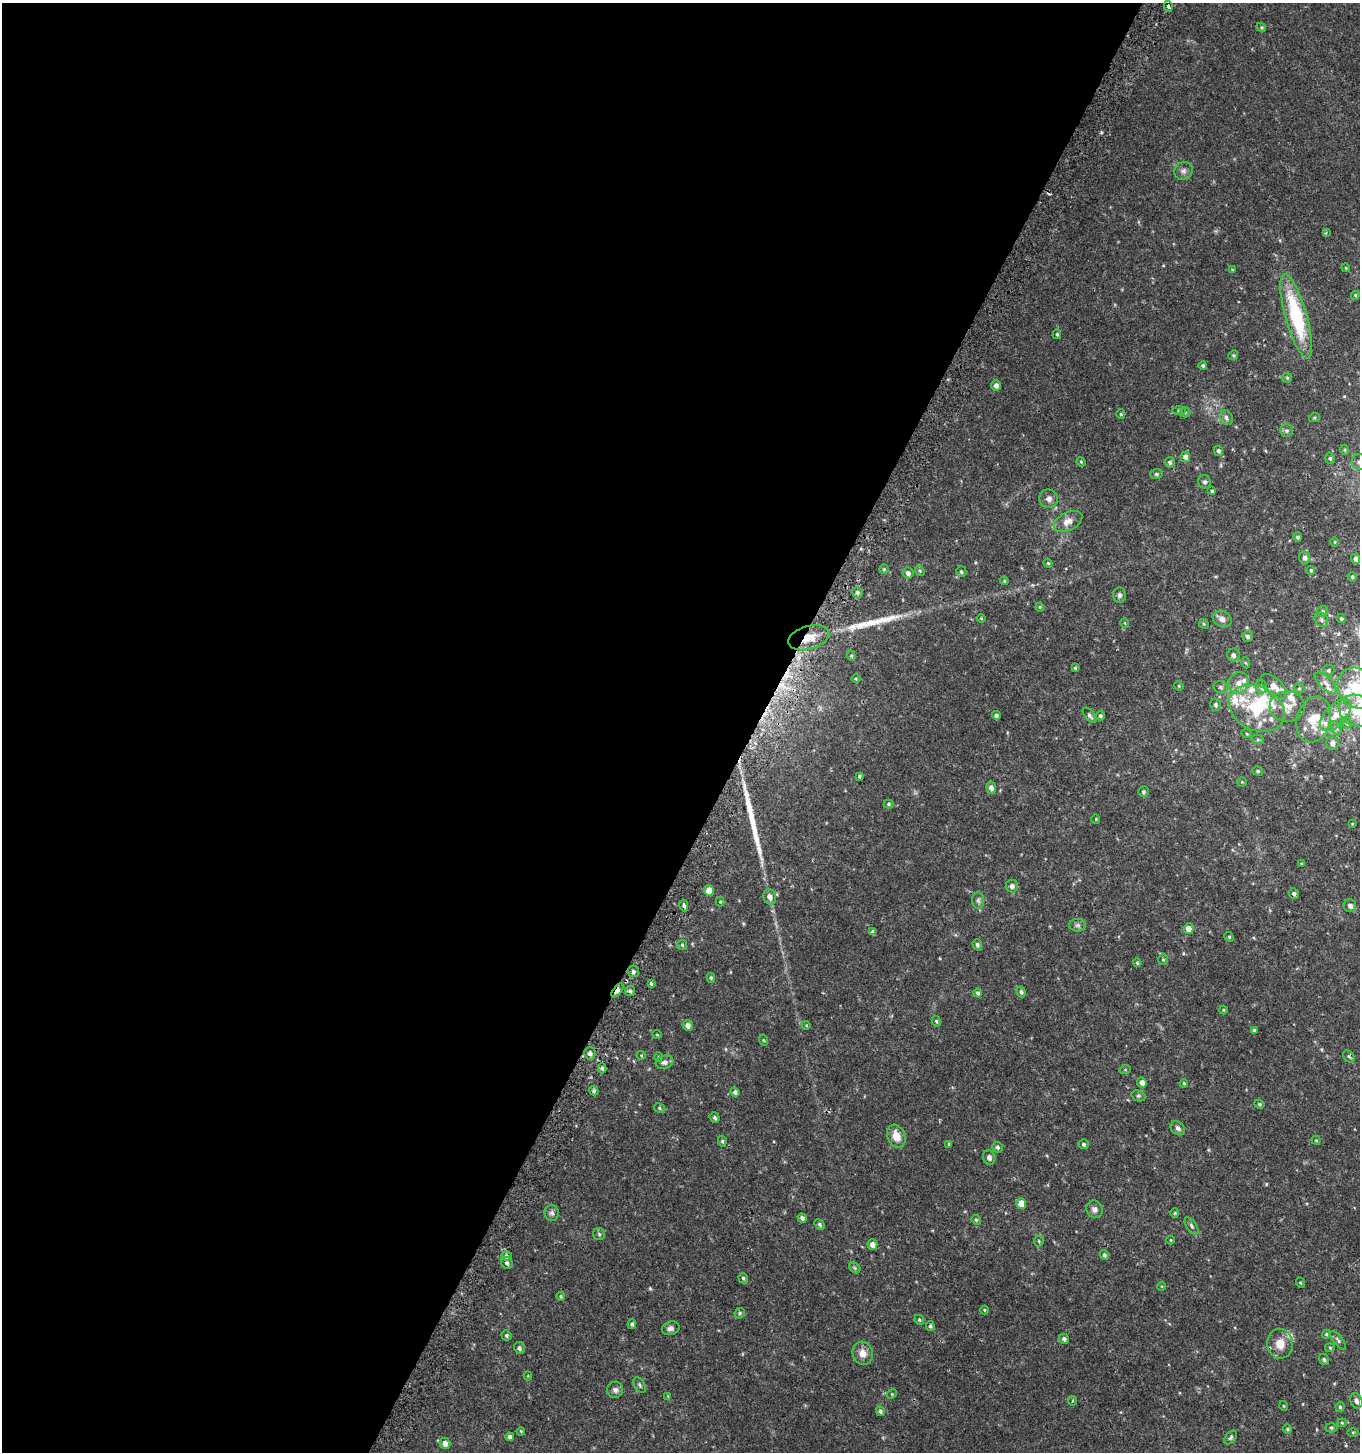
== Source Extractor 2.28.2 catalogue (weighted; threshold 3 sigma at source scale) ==
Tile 5 of 4 x 4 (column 1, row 2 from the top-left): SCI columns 321-1678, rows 2963-4412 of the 6001 x 5912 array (HDU 1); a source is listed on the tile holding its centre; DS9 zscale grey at full resolution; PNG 1362 x 1454 px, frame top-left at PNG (2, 3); each listed source drawn as its Kron ellipse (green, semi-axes under 4 px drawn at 4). Shown black and unused: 56% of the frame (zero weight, under 2 of 3 exposures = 3% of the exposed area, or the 3 px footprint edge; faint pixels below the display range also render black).
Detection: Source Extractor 2.28.2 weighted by HDU 2 'WHT'; one run over the whole footprint, this tile lists its part. Background 0.0457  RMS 0.0076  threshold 0.034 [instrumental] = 3 sigma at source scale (4.5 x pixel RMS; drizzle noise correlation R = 1.50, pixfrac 1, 0.0396/0.0396 arcsec/px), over >= 5 px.
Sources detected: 224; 1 too faint to see at this stretch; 1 inside a brighter object's white glare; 2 cosmic-ray / hot-pixel residue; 2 long thin detections or spike segments (spike, bleed or trail) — neither listed nor drawn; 20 inside a brighter listed object's ellipse — not listed separately; the other 198 listed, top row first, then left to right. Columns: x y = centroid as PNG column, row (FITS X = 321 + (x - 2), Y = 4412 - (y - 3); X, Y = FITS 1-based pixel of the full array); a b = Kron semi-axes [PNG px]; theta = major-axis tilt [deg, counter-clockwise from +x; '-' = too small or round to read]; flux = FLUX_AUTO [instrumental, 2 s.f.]
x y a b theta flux
1168 6 5 3 - 3.7
1261 27 5 3 - 0.72
1183 171 9 8 - 2.8
1326 233 4 3 - 0.6
1346 268 4 3 - 0.6
1232 270 3 3 - 0.61
1355 295 5 4 - 0.88
1296 316 44 10 -74 58
1057 334 5 4 - 0.89
1233 355 5 4 - 0.93
1203 365 4 4 - 1.2
1287 378 5 5 - 0.85
996 385 5 5 - 2.6
1179 410 6 4 0 1.1
1185 412 5 5 - 0.93
1121 414 5 4 - 0.78
1226 418 7 6 - 2.2
1314 418 5 3 - 0.74
1286 431 6 6 - 1.6
1345 450 5 3 - 0.73
1218 451 5 4 - 1.5
1185 457 5 4 - 3
1330 458 6 4 -75 1.2
1081 462 5 4 - 0.71
1170 462 5 5 - 1.4
1359 462 7 7 - 2.6
1156 474 6 5 - 1.3
1205 482 7 6 - 1.6
1212 491 4 3 - 0.97
1049 499 9 9 - 3.3
1068 521 15 9 27 6.2
1297 537 4 4 - 1.3
1335 542 5 3 - 0.61
1304 558 6 5 - 2.2
1356 559 5 4 - 2.5
1048 563 4 4 - 0.79
884 569 4 4 - 0.93
1311 570 4 3 - 0.88
920 571 5 4 - 0.88
961 572 5 5 - 1.3
908 573 5 5 - 2.2
1352 577 4 3 - 1.1
1004 581 4 3 - 0.69
857 592 5 5 - 1.8
1119 595 8 6 -90 2
1040 607 4 4 - 0.72
1323 611 5 5 - 1.2
981 618 4 4 - 0.66
1222 619 10 7 -30 3.2
1341 619 4 4 - 1
1321 620 7 6 - 1.8
1125 623 5 3 - 0.53
1204 624 5 4 - 0.76
1247 636 5 5 - 1.9
809 638 21 11 16 12
1233 655 6 6 - 2.5
851 656 5 4 - 0.86
1246 663 6 3 -70 0.74
1075 668 4 3 - 0.87
1329 670 6 5 - 1.2
856 679 4 3 - 0.62
1239 683 11 9 58 5.4
1326 683 14 6 -43 3.8
1179 686 5 4 - 0.7
1274 686 16 8 -43 6.5
1221 687 7 6 - 1.6
1261 687 7 5 -77 1.6
1299 688 5 5 - 0.94
1356 688 21 18 -62 29
1215 705 6 5 - 1.5
1287 706 17 15 0 9.2
1257 709 29 21 -26 34
1357 711 19 15 -27 16
996 715 4 4 - 1.5
1090 715 9 4 -51 1.7
1335 715 19 10 46 11
1100 716 5 4 - 1.1
1314 720 23 16 73 17
1346 723 6 5 - 1.3
1336 728 7 5 -61 1.5
1247 734 5 3 - 0.68
1258 740 6 4 -18 0.88
1332 743 7 6 - 3.5
1258 771 5 4 - 0.99
859 776 4 4 - 1
1242 782 5 4 - 0.73
991 788 6 5 - 3.3
1143 792 5 5 - 1.3
889 804 5 4 - 0.96
1096 819 4 4 - 0.64
1352 824 3 3 - 0.57
1302 864 3 3 - 0.87
1012 886 6 6 - 2
709 891 5 5 - 7.9
1294 893 5 5 - 1.8
770 897 8 6 -68 3.8
978 900 8 6 -89 1.8
720 902 5 4 - 0.75
684 905 6 3 -77 1.6
1350 906 6 6 - 2.6
1078 925 8 6 0 1.8
1189 929 5 5 - 6
873 932 4 4 - 2.4
1229 937 5 4 - 0.87
682 945 5 5 - 0.96
977 945 6 5 - 1.7
1163 959 5 4 - 0.87
1137 963 4 3 - 0.93
633 972 6 5 - 1.7
711 978 5 4 - 1
651 983 4 3 - 1.3
617 991 8 4 53 3.4
630 991 5 5 - 1.3
1021 992 5 4 - 1.5
977 993 4 4 - 1.3
1223 1010 4 4 - 0.66
936 1021 6 4 -61 0.85
688 1025 5 5 - 3.3
806 1025 4 3 - 0.59
1254 1031 4 4 - 1.5
657 1034 5 3 - 0.55
763 1040 5 3 - 0.64
590 1053 6 5 - 2.7
641 1055 4 3 - 0.62
1349 1056 7 5 -48 1.3
658 1057 5 3 - 0.67
664 1062 9 6 15 3
602 1068 5 4 - 1.4
1125 1070 6 3 19 0.69
1142 1082 5 4 - 4
1184 1083 4 3 - 0.9
594 1091 5 4 - 1.3
735 1092 5 4 - 1.9
1138 1096 7 5 -18 1.2
1259 1104 5 4 - 1
659 1108 6 4 -29 1
715 1118 5 4 - 1.4
1178 1128 8 6 -45 2.3
896 1136 12 9 -67 8.8
1316 1140 4 4 - 0.78
722 1141 5 4 - 1.1
949 1144 3 3 - 0.86
1084 1144 5 5 - 1.1
998 1147 5 5 - 1.6
989 1157 7 6 - 2.3
1021 1203 5 5 - 11
1095 1209 9 8 - 3.1
552 1213 8 7 - 2.1
1175 1213 4 4 - 0.79
802 1218 5 4 - 1.8
976 1220 5 4 - 0.92
820 1224 6 4 -49 1.2
1192 1226 9 5 -55 1.7
599 1234 6 6 - 1.2
1171 1240 4 3 - 0.56
1039 1241 5 5 - 0.96
872 1245 5 5 - 3.9
1104 1255 5 4 - 1.3
506 1256 5 5 - 1.8
507 1263 6 5 - 1.8
855 1268 6 4 -45 1
743 1278 5 4 - 1.2
1301 1283 5 3 - 0.72
1162 1286 4 3 - 0.58
561 1296 4 3 - 0.83
984 1310 4 4 - 0.73
740 1313 5 5 - 1.1
919 1320 5 4 - 1
632 1324 5 4 - 1.3
930 1326 5 4 - 1.4
671 1328 9 6 14 2.6
1326 1334 4 4 - 0.8
506 1335 5 5 - 1.2
1064 1339 5 4 - 2.1
1338 1340 11 4 -52 1.6
1280 1344 15 13 -86 9.3
519 1348 6 5 - 1.9
1330 1348 5 4 - 0.9
863 1353 12 10 -75 6.4
1324 1359 6 5 - 1.6
528 1376 4 4 - 0.63
640 1385 8 5 -60 1.4
615 1390 8 8 - 2.4
892 1394 5 4 - 0.8
668 1396 4 3 - 0.53
1073 1401 5 2 - 0.82
1356 1401 8 6 -67 2.7
1284 1406 5 3 - 0.55
1340 1407 5 4 - 1
880 1411 5 4 - 1.6
1342 1423 4 4 - 0.79
1331 1428 6 4 -3 1.1
1287 1429 5 4 - 0.86
521 1431 4 3 - 0.67
1353 1432 6 4 1 0.75
510 1437 4 4 - 2
1231 1437 8 5 50 1.4
445 1443 6 5 - 3.4
Overlapping masked pixels (flux is a lower limit): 2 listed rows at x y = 809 638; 617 991
Isophote crosses this tile's border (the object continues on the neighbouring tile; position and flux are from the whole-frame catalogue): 3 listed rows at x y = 1359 462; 1356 688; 1357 711